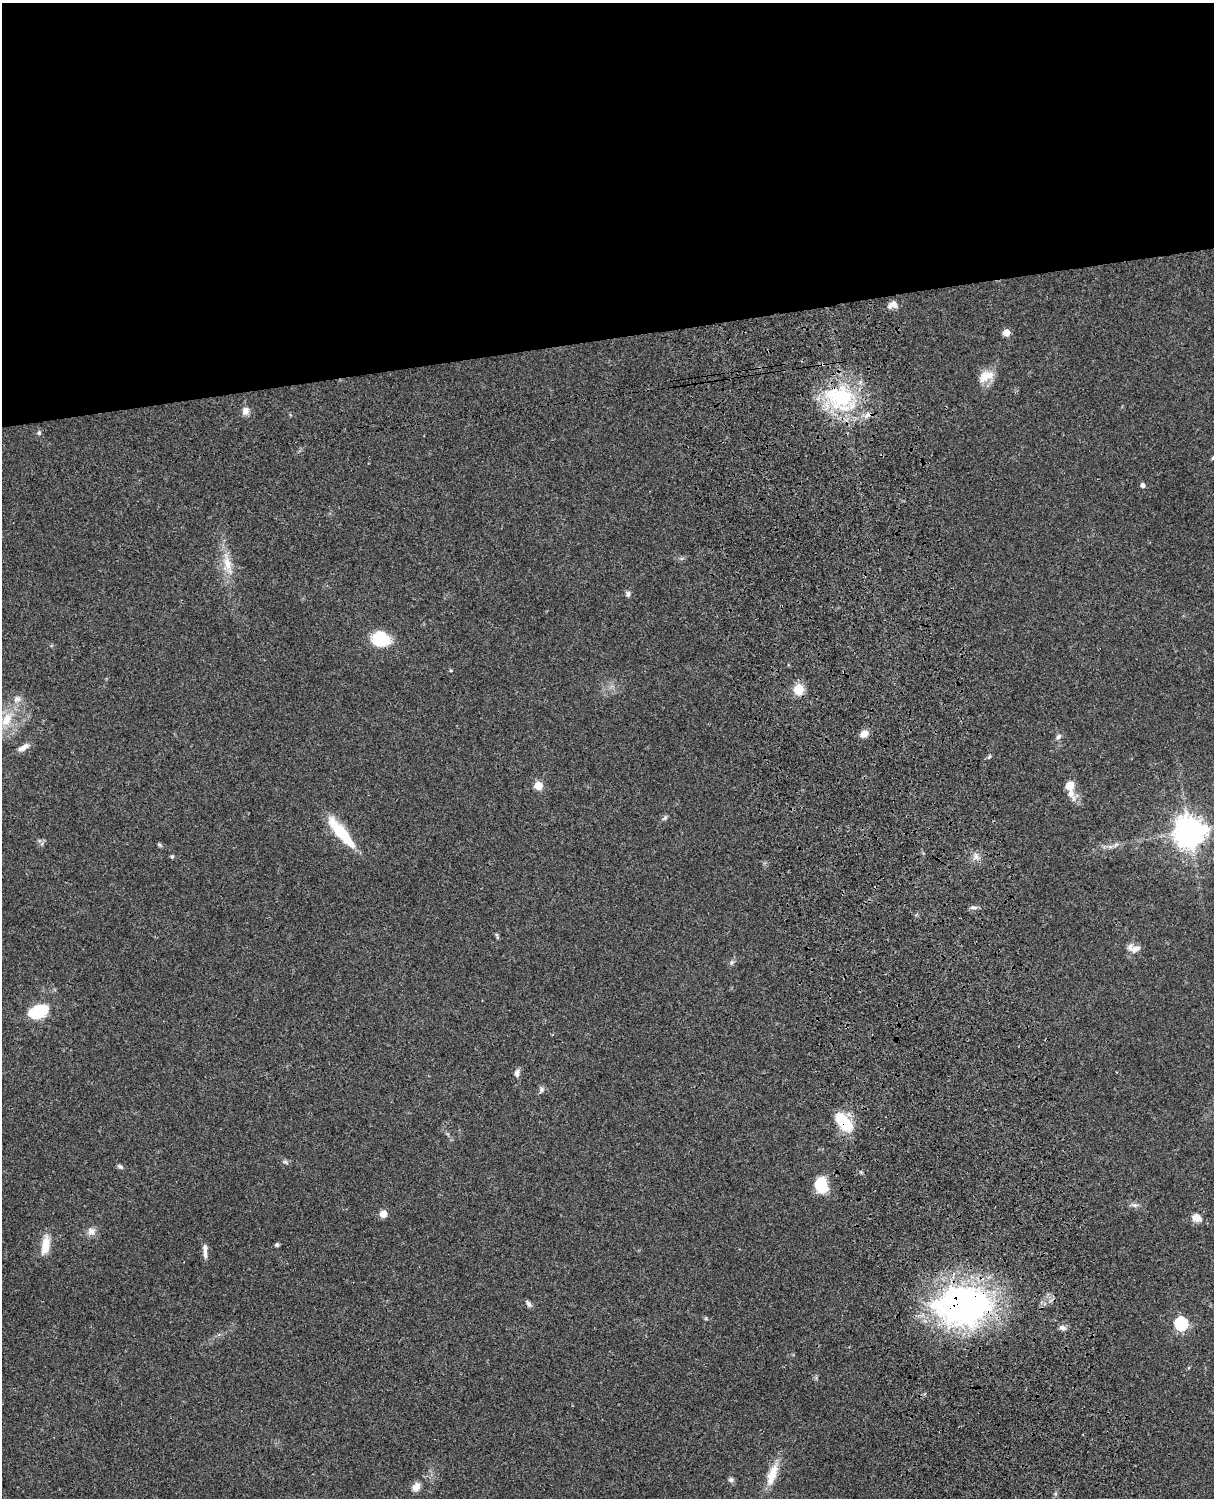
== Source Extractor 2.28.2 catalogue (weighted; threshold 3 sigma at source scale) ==
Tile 2 of 4 x 3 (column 2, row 1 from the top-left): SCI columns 1334-2545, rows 3268-4763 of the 5087 x 4927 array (HDU 1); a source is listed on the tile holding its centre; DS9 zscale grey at full resolution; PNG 1216 x 1500 px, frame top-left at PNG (2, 3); no overlay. Shown black and unused: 23% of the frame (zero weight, under 3 of 4 exposures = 6% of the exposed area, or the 3 px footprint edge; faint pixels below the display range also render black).
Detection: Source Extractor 2.28.2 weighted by HDU 2 'WHT'; one run over the whole footprint, this tile lists its part. Background 0.079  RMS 0.0058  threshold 0.0262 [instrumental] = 3 sigma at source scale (4.5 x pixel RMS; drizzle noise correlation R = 1.50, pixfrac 1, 0.05/0.05 arcsec/px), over >= 5 px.
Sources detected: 54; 1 inside a brighter listed object's ellipse — not listed separately; the other 53 listed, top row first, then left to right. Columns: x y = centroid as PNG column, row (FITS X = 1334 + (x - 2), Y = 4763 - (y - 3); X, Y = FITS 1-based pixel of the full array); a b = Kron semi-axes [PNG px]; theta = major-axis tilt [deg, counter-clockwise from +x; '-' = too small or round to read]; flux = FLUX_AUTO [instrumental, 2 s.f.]
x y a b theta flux
894 304 11 9 -11 3
1006 332 5 5 - 9.1
986 376 23 12 28 8.2
839 397 44 35 -27 55
245 411 10 8 -87 3.5
39 433 7 5 90 1.2
1143 485 5 5 - 1.9
227 562 27 10 -76 10
628 594 7 6 - 1.5
380 639 15 12 -13 31
451 670 4 4 - 0.6
799 689 11 10 - 9.7
17 699 11 8 15 3.1
7 719 20 12 67 13
864 734 8 6 27 5.3
1058 737 9 6 50 1.8
23 748 15 6 33 3.6
989 757 6 4 20 0.87
538 785 5 5 - 19
1070 786 7 7 - 9.1
1071 794 17 8 -60 5
665 818 8 5 46 1.3
1189 831 10 10 - 740
341 832 42 10 -50 24
159 844 7 4 -58 0.84
1116 845 8 4 45 1.3
172 856 4 4 - 0.99
976 857 10 7 83 3.1
974 907 10 4 4 1.5
497 936 10 3 -71 0.87
1135 949 16 9 17 4.3
732 962 6 5 - 1.1
38 1012 20 12 22 25
517 1073 10 7 82 2.5
541 1090 10 5 62 1.6
843 1122 20 11 -46 22
285 1162 7 5 -29 1.1
120 1166 7 5 -26 1.5
821 1185 16 12 -79 17
1135 1205 10 6 -8 1.9
383 1214 5 5 - 12
1196 1218 13 9 -26 4.5
91 1231 11 10 - 3.4
45 1245 19 8 79 11
277 1245 5 4 - 1
205 1251 19 5 -87 3.2
528 1303 10 5 -54 1.6
962 1306 63 44 3 180
1181 1324 6 6 - 71
1062 1328 8 6 -22 2.3
772 1475 34 11 70 11
731 1480 8 6 -1 1.4
416 1487 11 9 55 3.8
Overlapping masked pixels (flux is a lower limit): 3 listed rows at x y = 839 397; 843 1122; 962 1306